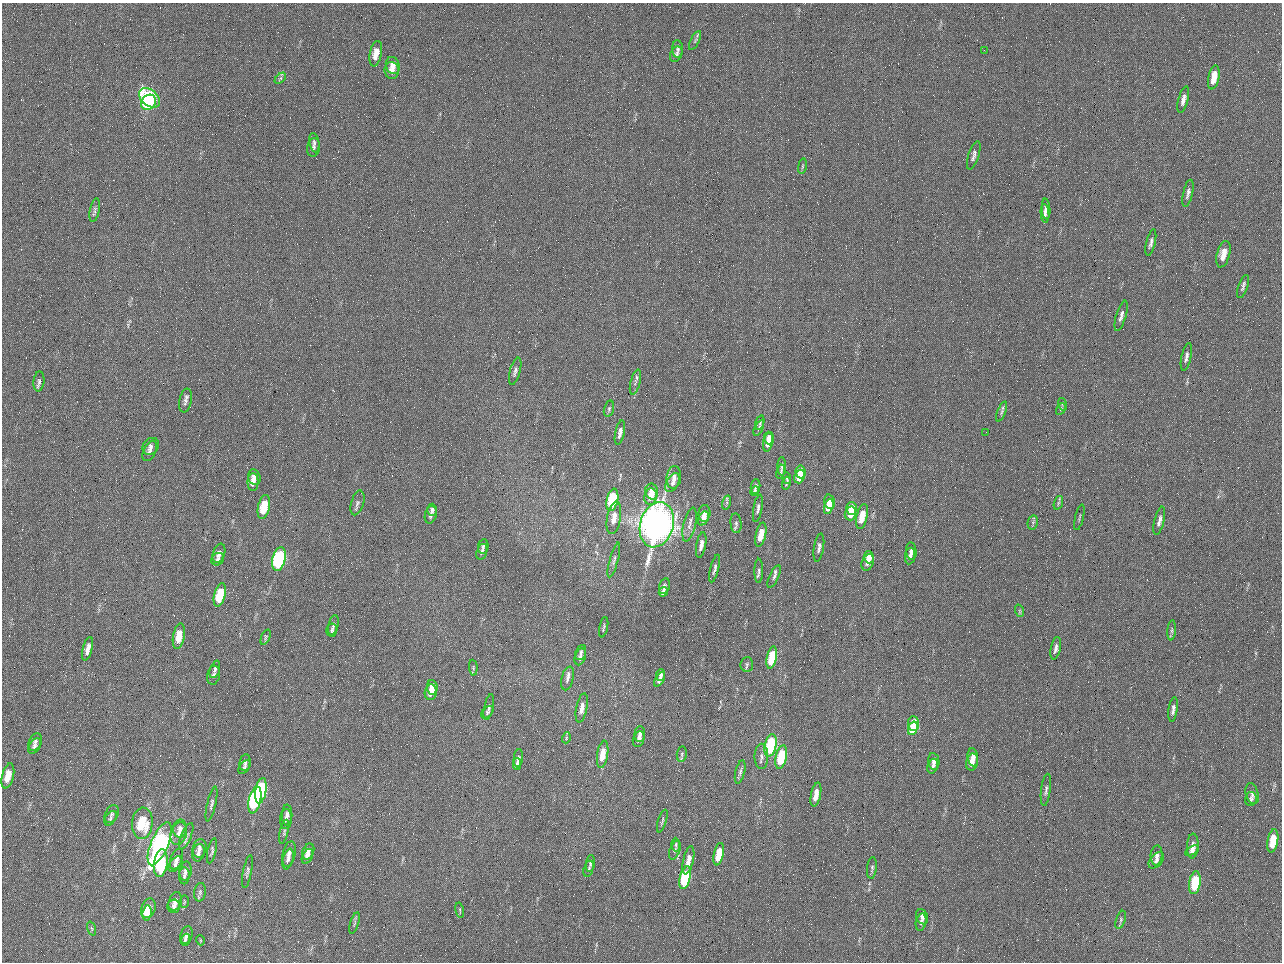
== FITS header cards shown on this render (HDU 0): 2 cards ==
NAXIS1  =                 1280 / length of data axis 1
NAXIS2  =                  960 / length of data axis 2

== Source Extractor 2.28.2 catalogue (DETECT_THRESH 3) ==
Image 1280 x 960 px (HDU 0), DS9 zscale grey, 1 PNG px = 1 image px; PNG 1284 x 964 px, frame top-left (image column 1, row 960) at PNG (2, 3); each listed source drawn as its Kron ellipse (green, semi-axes under 4 px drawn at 4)
Background 2560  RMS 180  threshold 552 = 3 sigma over >= 5 px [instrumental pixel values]
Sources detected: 203; all 203 listed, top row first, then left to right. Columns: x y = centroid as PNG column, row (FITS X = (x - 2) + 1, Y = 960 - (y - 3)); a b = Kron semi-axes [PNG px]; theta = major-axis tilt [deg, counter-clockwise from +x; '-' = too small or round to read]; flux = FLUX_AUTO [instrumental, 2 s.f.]
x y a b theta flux
695 40 10 4 63 3.0e+04
678 49 9 5 -88 3.7e+04
984 50 2 2 - 6.3e+04
376 54 13 6 79 1.4e+05
676 54 8 5 63 3.5e+04
393 65 9 7 -71 8.3e+04
392 70 8 7 - 8.7e+04
1214 77 12 5 78 2.1e+05
280 78 7 4 45 2.3e+04
149 98 12 8 -40 1.5e+06
1183 100 13 5 75 7.0e+04
149 102 8 6 47 1.4e+06
314 143 10 5 -80 2.9e+04
313 147 9 6 82 3.9e+04
974 155 15 5 73 5.3e+04
802 166 8 4 81 1.8e+04
1188 193 14 5 78 4.5e+04
1046 209 10 4 -86 4.9e+04
95 210 12 5 79 3.5e+04
1045 214 9 4 -85 4.4e+04
1151 242 13 4 77 4.3e+04
1223 254 13 6 75 1.7e+05
1243 286 12 4 71 4.0e+04
1121 316 16 5 73 5.7e+04
1186 357 14 5 78 4.8e+04
515 371 14 5 75 4.5e+04
39 381 10 5 84 3.5e+04
635 382 13 5 76 4.8e+04
185 401 12 6 80 5.1e+04
1062 404 6 4 -72 1.7e+04
609 409 8 5 75 2.4e+04
1061 409 6 4 62 1.8e+04
1002 412 11 4 68 2.7e+04
760 423 7 4 74 1.9e+04
759 428 8 4 66 2.6e+04
620 432 13 4 79 6.8e+04
986 432 2 2 - 6.1e+03
769 438 6 5 - 8.7e+04
768 442 9 5 77 1.2e+05
151 446 9 7 47 4.7e+04
150 451 11 6 65 5.1e+04
782 466 9 4 -90 2.5e+04
781 472 7 3 79 1.6e+04
801 472 6 5 - 2.0e+05
254 477 8 6 -71 6.0e+04
674 477 11 7 84 8.4e+04
800 477 7 5 70 2.1e+05
787 478 6 4 -79 2.1e+04
253 482 9 5 89 7.2e+04
673 483 10 6 61 6.2e+04
786 483 6 3 76 1.8e+04
756 486 7 4 84 3.5e+04
652 491 8 6 -78 1.6e+05
755 491 5 3 - 3.1e+04
651 497 8 6 82 1.5e+05
612 500 11 5 77 9.4e+05
727 502 7 4 72 2.2e+04
830 502 7 5 -76 1.7e+05
357 503 13 6 73 4.7e+04
1058 503 7 4 71 2.1e+04
829 506 8 4 73 2.2e+05
264 507 12 6 77 3.6e+05
758 508 14 4 80 4.2e+04
851 508 6 5 - 2.0e+05
432 510 6 5 - 3.3e+04
704 513 8 6 84 1.0e+05
850 513 7 5 76 1.9e+05
431 515 9 5 75 4.4e+04
862 516 13 5 77 2.6e+05
1079 517 13 2 77 1.7e+04
614 518 16 7 80 1.3e+05
703 518 7 5 61 8.9e+04
1159 521 14 5 76 5.8e+04
1033 522 7 5 79 2.4e+04
736 523 10 5 -84 3.4e+04
657 525 23 16 74 1.2e+07
689 525 17 6 77 7.6e+04
761 535 12 5 78 2.2e+05
701 545 13 5 80 7.3e+04
483 546 7 5 81 2.9e+04
819 548 14 5 81 4.4e+04
911 551 9 5 -83 4.4e+04
482 552 8 5 72 3.1e+04
219 553 10 6 71 5.1e+04
910 556 8 5 80 4.9e+04
869 557 6 5 - 8.6e+04
218 559 7 5 44 3.3e+04
279 559 12 6 76 2.0e+06
614 560 18 4 74 4.1e+04
868 562 8 6 69 1.0e+05
715 569 14 4 76 4.0e+04
759 571 12 4 89 3.1e+04
774 576 12 4 64 4.0e+04
664 586 8 5 74 4.2e+04
663 592 5 3 - 3.1e+04
220 595 12 5 76 4.5e+05
1020 611 6 4 -71 1.6e+04
333 625 10 5 77 3.3e+04
604 627 10 2 78 1.9e+04
332 630 7 5 -86 2.4e+04
1172 630 10 4 85 2.8e+04
179 636 13 6 80 2.3e+05
266 637 8 4 67 1.9e+04
1056 648 11 5 78 4.6e+04
88 649 12 4 75 7.8e+04
581 652 8 5 70 3.2e+04
580 657 9 5 71 4.0e+04
772 657 11 5 78 5.3e+05
747 664 7 6 - 3.2e+04
473 668 8 3 -86 1.5e+04
215 669 9 5 72 3.4e+04
214 675 9 6 76 3.8e+04
661 675 6 4 85 4.5e+04
568 678 12 6 76 5.5e+04
660 679 8 4 61 5.2e+04
432 687 7 5 -85 1.2e+05
431 692 8 6 82 1.2e+05
489 707 13 4 78 3.7e+04
582 708 15 5 79 9.0e+04
1173 709 12 4 81 4.2e+04
487 712 7 4 45 2.4e+04
914 724 7 5 -85 3.8e+05
913 728 7 4 72 3.1e+05
640 734 8 5 86 4.8e+04
566 738 5 3 - 1.4e+04
639 739 8 5 70 4.6e+04
35 742 9 6 67 4.0e+04
771 745 11 5 78 1.4e+06
34 746 8 5 55 3.7e+04
603 754 13 5 81 2.1e+05
682 754 8 5 83 2.3e+04
761 756 13 7 -89 5.9e+04
781 757 12 5 77 7.2e+05
973 757 9 5 -82 9.6e+04
518 758 9 4 84 3.8e+04
934 761 8 5 -82 5.9e+04
972 762 8 6 78 1.0e+05
245 763 8 5 79 3.4e+04
517 764 5 4 - 2.8e+04
933 766 7 5 73 4.8e+04
244 767 8 4 54 2.4e+04
740 772 12 4 76 4.0e+04
8 776 13 6 76 1.7e+05
1046 790 16 5 83 4.3e+04
261 791 13 5 80 1.4e+06
1252 794 11 6 -76 4.4e+04
816 795 12 5 78 1.6e+05
1251 799 7 6 - 2.8e+04
255 800 14 6 77 1.5e+06
211 804 18 4 77 4.1e+04
112 814 9 6 64 3.7e+04
287 815 10 5 89 5.2e+04
111 818 8 5 57 2.9e+04
286 819 10 6 86 5.0e+04
662 821 12 4 72 2.4e+04
142 823 16 10 85 4.9e+05
180 829 9 7 88 5.6e+04
284 832 12 4 77 2.6e+04
179 833 12 8 74 8.2e+04
186 836 14 5 67 4.1e+04
1273 841 12 5 81 2.8e+05
160 844 23 8 67 3.3e+06
676 845 7 4 -87 2.0e+04
1193 846 12 6 87 8.0e+04
199 848 9 7 75 5.5e+04
675 850 10 5 70 3.0e+04
1192 850 7 4 31 4.1e+04
212 851 13 4 77 2.9e+04
308 852 8 5 67 7.0e+04
198 853 9 6 77 4.6e+04
289 854 13 6 77 6.5e+04
719 854 11 5 79 3.2e+05
1157 855 10 6 85 5.4e+04
307 856 8 5 64 5.3e+04
177 859 11 5 71 5.9e+04
288 859 10 5 75 4.3e+04
688 860 14 5 77 1.1e+05
1156 860 9 6 47 3.8e+04
161 863 14 7 83 7.6e+05
590 863 8 4 82 2.7e+04
175 864 9 5 51 4.1e+04
872 868 11 5 84 2.6e+04
589 869 8 5 74 2.1e+04
185 871 9 6 84 4.2e+04
247 871 17 4 79 3.7e+04
184 876 8 5 89 2.9e+04
685 878 11 5 77 1.0e+06
1195 883 11 5 82 6.8e+05
200 892 9 6 81 3.3e+04
175 901 10 6 70 7.0e+04
184 902 6 3 89 1.4e+04
174 906 7 6 - 5.0e+04
148 908 10 7 69 2.0e+05
460 910 8 3 -78 1.6e+04
147 913 7 4 83 1.3e+05
922 917 8 6 -66 4.2e+04
1121 920 9 4 72 2.9e+04
921 922 8 5 78 4.1e+04
354 923 11 3 72 2.3e+04
92 928 7 3 -71 1.7e+04
186 935 9 6 74 4.3e+04
185 940 6 4 70 3.1e+04
200 940 5 3 - 1.1e+04